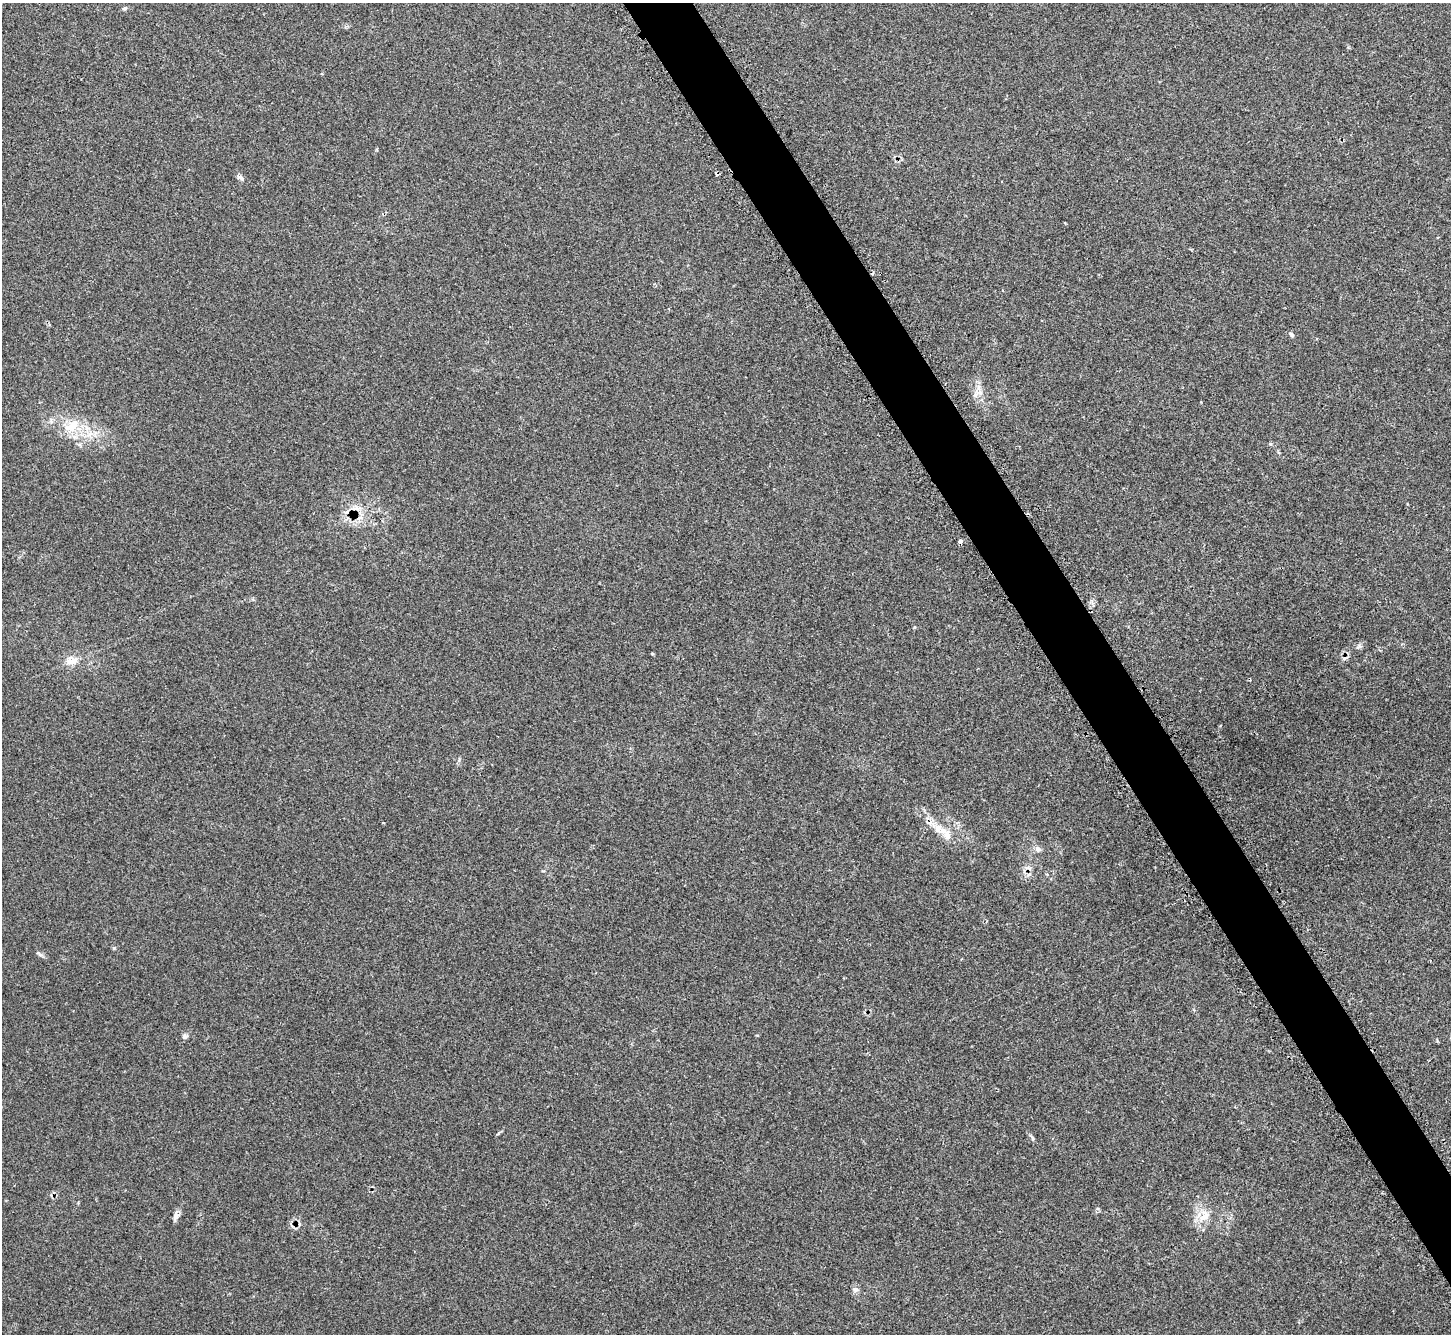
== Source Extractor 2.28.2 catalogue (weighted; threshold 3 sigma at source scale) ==
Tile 6 of 4 x 4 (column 2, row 2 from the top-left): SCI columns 1486-2934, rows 2848-4179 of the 5873 x 5864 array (HDU 1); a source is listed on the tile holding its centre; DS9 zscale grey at full resolution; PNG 1453 x 1336 px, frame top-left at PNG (2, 3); no overlay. Shown black and unused: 4% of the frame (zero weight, under 2 of 3 exposures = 3% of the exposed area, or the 3 px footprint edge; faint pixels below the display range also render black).
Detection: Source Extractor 2.28.2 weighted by HDU 2 'WHT'; one run over the whole footprint, this tile lists its part. Background 0.161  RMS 0.0079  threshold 0.0355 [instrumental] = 3 sigma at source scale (4.5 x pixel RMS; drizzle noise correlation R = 1.50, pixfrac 1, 0.05/0.05 arcsec/px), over >= 5 px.
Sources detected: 22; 5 cosmic-ray / hot-pixel residue — not listed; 1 inside a brighter listed object's ellipse — not listed separately; the other 16 listed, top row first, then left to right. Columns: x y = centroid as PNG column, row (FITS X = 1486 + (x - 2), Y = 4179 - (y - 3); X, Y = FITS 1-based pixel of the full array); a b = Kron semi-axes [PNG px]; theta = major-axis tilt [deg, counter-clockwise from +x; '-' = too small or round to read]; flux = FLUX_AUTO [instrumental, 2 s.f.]
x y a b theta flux
125 8 7 5 15 1.3
240 177 9 6 -24 2.2
1292 334 8 5 -45 1.5
975 394 9 5 70 2.6
72 426 25 14 38 16
360 518 9 5 19 2.8
960 541 4 3 - 17
72 660 17 12 12 8.5
939 829 25 11 -32 13
1038 849 9 6 -40 2.8
39 954 11 3 -45 1.5
185 1036 8 6 29 1.9
1032 1138 6 4 -71 1.2
1204 1215 19 14 57 12
176 1216 13 7 75 3.4
855 1290 9 5 5 2
Overlapping masked pixels (flux is a lower limit): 1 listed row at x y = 960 541
Unlisted compact peaks at least as high as the median listed source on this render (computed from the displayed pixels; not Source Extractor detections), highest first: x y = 114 948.